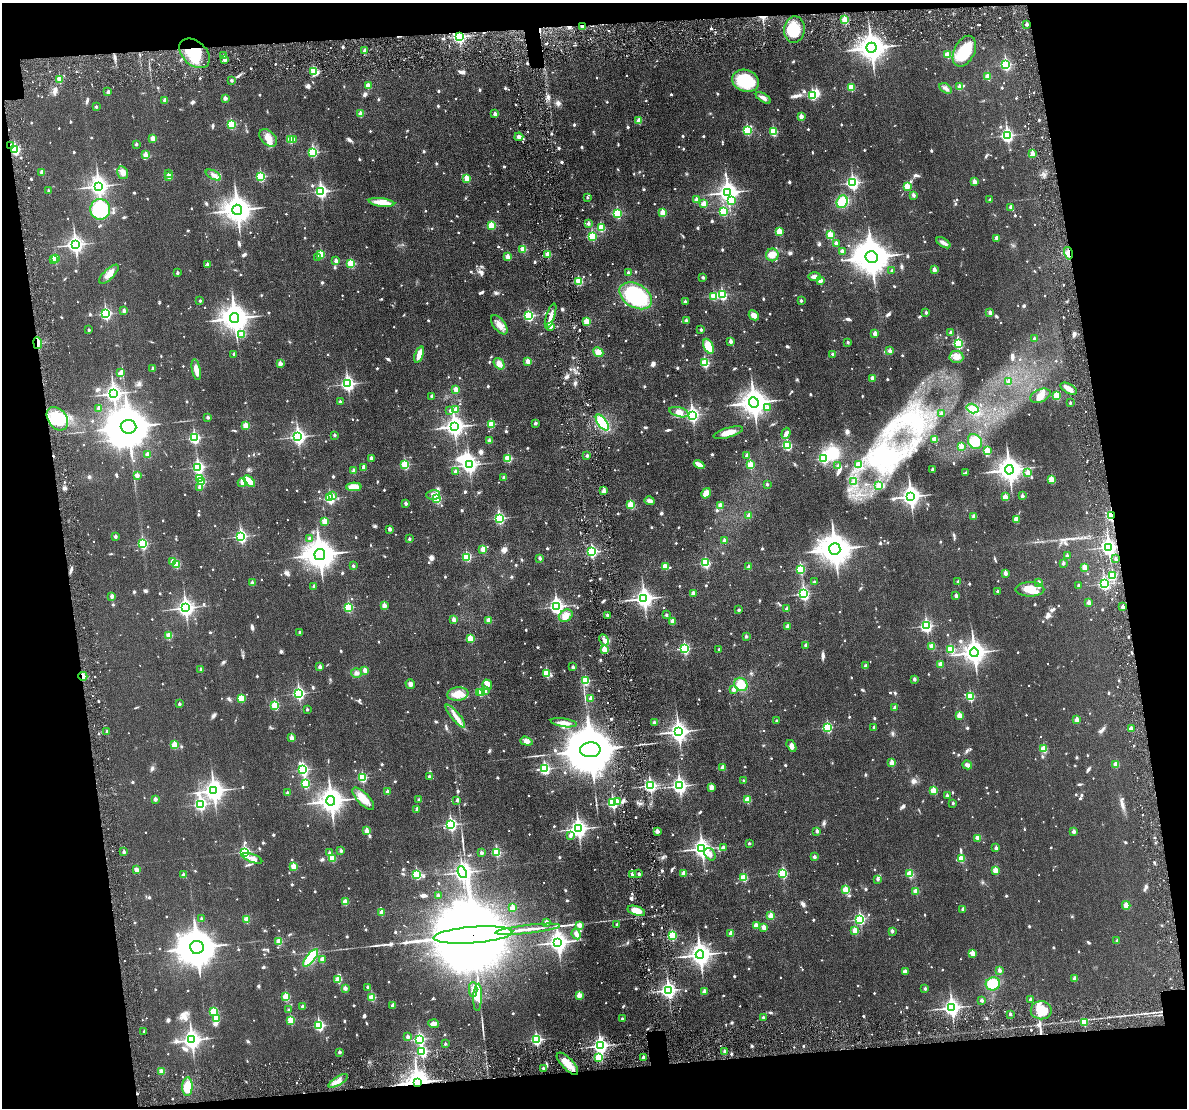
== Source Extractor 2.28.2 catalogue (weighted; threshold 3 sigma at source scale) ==
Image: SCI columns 30-4767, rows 160-4582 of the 4786 x 4824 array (HDU 1 of 3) = the unmasked area's bounding box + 8 px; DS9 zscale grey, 4 x 4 block average (1 PNG px = mean of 4 x 4 image px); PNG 1189 x 1110 px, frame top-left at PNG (2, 3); each listed source drawn as its Kron ellipse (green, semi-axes under 4 px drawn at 4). Shown black and unused: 17% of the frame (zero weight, under 3 of 6 exposures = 1% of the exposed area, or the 3 px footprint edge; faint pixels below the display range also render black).
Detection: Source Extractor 2.28.2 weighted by HDU 2 'WHT'. Background 0.0355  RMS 0.0047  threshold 0.019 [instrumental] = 3 sigma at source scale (4.09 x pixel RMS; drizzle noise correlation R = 1.36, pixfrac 0.8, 0.05/0.05 arcsec/px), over >= 5 px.
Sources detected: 1710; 16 too faint to see at this stretch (4 x 4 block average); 10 inside a brighter object's white glare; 8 cosmic-ray / hot-pixel residue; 1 long thin detection or spike segment (spike, bleed or trail) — neither listed nor drawn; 15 coinciding with a brighter row at this scale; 30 inside a brighter listed object's ellipse — not listed separately; of the other 1630, all 500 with FLUX_AUTO >= 8.88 (the completeness limit of this list) listed and drawn (1130 fainter detections not listed), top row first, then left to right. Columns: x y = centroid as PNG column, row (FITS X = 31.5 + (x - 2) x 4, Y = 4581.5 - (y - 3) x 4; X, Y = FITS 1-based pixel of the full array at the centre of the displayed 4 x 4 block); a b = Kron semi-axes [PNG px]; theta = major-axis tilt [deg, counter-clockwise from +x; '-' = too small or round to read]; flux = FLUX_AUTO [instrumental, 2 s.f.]
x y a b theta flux
845 20 2 2 - 130
1027 24 2 2 - 16
582 26 2 2 - 19
794 30 13 10 82 74
459 36 3 2 - 590
871 48 5 5 - 3800
365 51 2 2 - 25
964 51 16 10 64 91
195 53 18 12 -42 100
947 55 2 2 - 71
224 56 2 2 - 9.3
225 60 2 2 - 26
1006 65 3 2 - 340
314 71 2 2 - 130
988 77 2 2 - 73
59 79 2 2 - 65
231 81 2 2 - 11
745 81 14 11 -19 130
368 86 2 2 - 54
851 87 2 2 - 95
960 87 2 2 - 40
946 88 7 4 -32 9
108 92 2 2 - 19
812 95 3 2 - 210
225 98 2 2 - 23
763 98 8 3 -32 11
165 100 2 2 - 25
96 107 2 2 - 9.7
360 114 2 2 - 49
495 114 2 2 - 21
801 116 2 2 - 33
639 121 2 2 - 49
231 124 2 2 - 180
747 130 2 2 - 200
773 132 2 2 - 160
1007 135 3 2 - 580
519 137 4 4 - 11
153 138 2 2 - 46
268 138 10 6 -44 25
291 139 2 2 - 100
293 139 2 2 - 9.1
136 144 2 2 - 10
11 145 2 2 - 12
15 150 2 2 - 240
313 152 3 2 - 230
1033 153 2 2 - 31
146 155 2 2 - 55
42 172 2 2 - 32
123 173 6 5 - 14
168 174 2 2 - 11
213 175 8 4 -28 11
169 176 2 2 - 35
261 176 2 2 - 230
467 178 2 2 - 71
974 182 2 2 - 35
853 183 3 2 - 570
98 186 4 3 - 1400
907 186 2 2 - 69
48 191 2 2 - 11
321 191 3 2 - 540
728 192 4 4 - 1500
913 195 2 2 - 19
587 197 2 2 - 9.5
696 200 2 2 - 27
990 200 2 2 - 12
731 201 3 2 - 53
382 202 13 4 -7 38
842 202 6 5 - 63
704 204 2 2 - 73
1011 207 2 2 - 25
100 209 10 10 - 140
237 210 5 5 - 3800
723 211 2 2 - 190
617 213 3 2 - 210
663 213 2 2 - 75
588 223 2 2 - 13
491 226 2 2 - 110
601 228 2 2 - 120
779 232 2 2 - 78
830 235 2 2 - 110
592 236 2 2 - 200
997 238 2 2 - 35
836 243 2 2 - 25
943 243 8 3 -31 12
75 244 4 3 - 1100
523 249 2 2 - 85
842 251 2 2 - 20
1068 253 6 3 -77 9.9
321 254 2 2 - 79
548 254 2 2 - 81
772 255 6 6 - 26
318 257 2 2 - 12
508 257 2 2 - 44
872 257 6 6 - 8300
55 258 2 2 - 100
53 260 2 2 - 13
336 261 2 2 - 23
207 264 2 2 - 13
351 264 2 2 - 140
934 269 2 2 - 27
892 271 2 2 - 14
177 273 2 2 - 13
628 273 2 2 - 14
109 274 12 5 44 24
703 277 2 2 - 11
814 277 6 4 -1 13
820 280 2 2 - 39
579 281 2 2 - 150
722 294 3 2 - 250
636 296 17 11 -30 210
714 296 2 2 - 110
200 301 2 2 - 10
801 301 2 2 - 9.2
685 302 2 2 - 16
124 310 2 2 - 16
926 312 2 2 - 14
990 312 2 2 - 21
106 314 3 2 - 370
754 315 5 4 - 18
528 316 3 2 - 330
551 316 13 3 72 16
235 318 5 4 - 3900
587 321 2 2 - 93
686 321 2 2 - 20
499 325 11 5 -51 22
550 326 2 2 - 31
89 330 2 2 - 11
701 330 2 2 - 13
875 333 2 2 - 32
951 333 2 2 - 23
242 334 2 2 - 63
1034 339 2 2 - 15
731 341 2 2 - 25
848 342 2 2 - 11
38 343 6 3 -82 13
958 343 3 2 - 310
708 346 8 4 -66 54
890 351 2 2 - 29
598 352 5 4 - 18
234 354 2 2 - 9.9
419 354 8 3 70 34
833 354 2 2 - 8.9
956 357 7 6 - 15
528 362 2 2 - 43
705 363 2 2 - 210
280 364 2 2 - 35
499 364 6 4 -51 18
153 369 2 2 - 19
196 370 10 3 -78 27
120 373 4 3 - 9.5
872 378 2 2 - 34
1009 382 2 2 - 43
348 384 3 3 - 630
1069 389 9 4 -28 15
456 390 2 2 - 48
113 393 4 3 - 1100
432 396 2 2 - 17
1040 396 10 6 22 20
1056 396 2 2 - 140
340 402 2 2 - 11
754 402 5 4 - 3300
1070 403 2 2 - 9
99 408 2 2 - 23
767 408 2 2 - 20
973 409 6 4 -17 23
456 410 2 2 - 42
450 411 2 2 - 12
679 412 10 5 -15 22
942 413 2 2 - 13
692 415 3 3 - 680
208 417 2 2 - 14
57 419 13 9 -52 110
602 422 9 4 -55 110
535 423 2 2 - 17
491 424 2 2 - 91
246 426 2 2 - 82
128 427 8 7 - 15000
454 427 4 3 - 1500
728 433 15 5 16 29
786 433 6 4 70 8.9
335 435 2 2 - 9.5
298 437 3 3 - 800
194 438 3 2 - 340
935 439 2 2 - 75
489 440 2 2 - 17
975 441 8 6 -51 40
787 445 3 2 - 220
961 446 2 2 - 45
987 451 2 2 - 110
148 455 2 2 - 40
747 455 2 2 - 21
587 456 2 2 - 13
371 458 2 2 - 26
508 458 2 2 - 130
823 458 3 2 - 210
858 464 2 2 - 30
405 465 2 2 - 170
469 465 3 3 - 880
699 465 5 3 - 20
750 465 2 2 - 100
838 466 2 2 - 12
198 467 3 2 - 410
364 467 2 2 - 25
933 470 2 2 - 20
1009 470 4 4 - 2900
354 471 2 2 - 30
455 471 2 2 - 15
966 473 2 2 - 13
1028 473 2 2 - 54
137 475 2 2 - 23
199 478 2 2 - 80
504 478 2 2 - 19
1051 479 2 2 - 87
249 481 7 3 -47 58
201 482 2 2 - 130
854 482 2 2 - 16
242 483 4 2 - 17
767 484 2 2 - 11
879 485 2 2 - 18
200 487 2 2 - 25
354 487 8 4 2 44
604 491 2 2 - 25
706 493 5 3 - 25
433 495 6 5 - 13
332 496 2 2 - 9.7
911 496 4 3 - 1700
1022 496 2 2 - 21
1005 497 2 2 - 59
330 498 3 2 - 320
437 499 3 2 - 180
649 501 5 3 - 9.6
406 503 2 2 - 18
631 505 2 2 - 110
720 506 2 2 - 49
749 516 2 2 - 35
974 516 2 2 - 26
1111 516 2 2 - 210
499 518 3 2 - 350
1016 519 2 2 - 50
325 521 2 2 - 77
390 529 2 2 - 23
115 536 2 2 - 15
241 536 3 2 - 490
309 538 2 2 - 11
409 539 2 2 - 14
725 541 2 2 - 27
143 544 3 2 - 240
1108 547 3 3 - 900
483 549 2 2 - 60
835 549 6 5 - 5800
592 552 3 2 - 320
320 554 5 5 - 5000
1067 556 2 2 - 20
467 557 2 2 - 170
540 558 2 2 - 18
1115 559 2 2 - 9
172 562 2 2 - 36
706 563 2 2 - 230
1063 563 2 2 - 16
177 565 2 2 - 79
353 566 2 2 - 12
665 566 2 2 - 58
749 567 2 2 - 22
1084 567 4 3 - 10
800 569 2 2 - 180
1005 573 2 2 - 28
1112 575 2 2 - 150
814 582 2 2 - 9.1
958 582 2 2 - 12
1039 582 2 2 - 19
252 583 2 2 - 20
1104 584 3 2 - 420
314 586 2 2 - 17
1079 586 2 2 - 17
1030 589 14 7 0 33
997 591 2 2 - 10
693 593 2 2 - 34
804 594 3 2 - 440
112 596 2 2 - 23
956 596 2 2 - 20
644 598 4 3 - 1300
1089 603 2 2 - 31
384 606 2 2 - 41
556 606 3 3 - 670
348 607 2 2 - 200
1123 607 2 2 - 26
185 608 3 3 - 1100
787 609 2 2 - 21
739 610 2 2 - 12
607 615 2 2 - 11
666 615 2 2 - 12
566 616 7 5 32 19
454 619 2 2 - 35
488 620 2 2 - 42
673 621 2 2 - 35
788 626 2 2 - 26
926 626 3 2 - 450
300 632 2 2 - 10
169 635 2 2 - 80
746 636 2 2 - 13
470 639 2 2 - 100
604 640 6 3 -62 9
806 645 2 2 - 20
932 646 2 2 - 70
604 649 2 2 - 57
685 649 3 2 - 300
719 649 2 2 - 10
951 649 2 2 - 130
974 652 5 4 - 2400
940 664 2 2 - 43
866 666 2 2 - 21
320 667 2 2 - 23
573 667 2 2 - 12
201 669 2 2 - 10
365 670 2 2 - 31
356 673 5 4 - 8.9
546 673 2 2 - 140
83 676 4 3 - 16
914 679 2 2 - 17
585 681 2 2 - 150
410 684 5 4 - 9.3
741 684 7 6 - 45
487 685 5 4 - 9.1
733 690 2 2 - 21
485 691 2 2 - 13
482 692 2 2 - 30
299 693 3 2 - 490
480 693 2 2 - 61
458 694 10 6 7 36
970 697 2 2 - 180
241 698 2 2 - 100
591 698 2 2 - 39
179 704 2 2 - 13
275 705 2 2 - 150
895 707 2 2 - 14
307 709 2 2 - 9
959 715 2 2 - 54
455 716 14 4 -51 21
1077 720 2 2 - 39
777 721 2 2 - 11
564 723 13 3 -8 19
654 723 2 2 - 16
828 727 3 2 - 230
874 727 2 2 - 10
1131 729 2 2 - 37
107 731 2 2 - 9.1
678 732 4 3 - 1400
292 738 2 2 - 42
526 741 6 4 -19 13
174 745 2 2 - 99
791 746 6 4 -59 11
1044 749 2 2 - 100
590 750 10 7 2 26000
892 763 2 2 - 54
967 765 5 3 - 9.3
1116 765 2 2 - 56
723 768 2 2 - 33
544 769 3 2 - 340
303 770 3 2 - 370
429 777 2 2 - 11
362 778 2 2 - 210
743 781 2 2 - 9.5
305 784 2 2 - 160
650 786 3 2 - 470
679 786 3 3 - 770
711 787 4 3 - 15
933 790 2 2 - 94
214 791 4 3 - 1800
388 792 2 2 - 23
287 793 2 2 - 17
947 795 2 2 - 14
155 799 2 2 - 23
363 799 14 6 -46 36
419 800 2 2 - 13
457 800 2 2 - 12
748 800 2 2 - 85
331 801 5 4 - 3000
617 801 2 2 - 22
613 803 3 2 - 310
953 803 2 2 - 9.3
200 804 3 2 - 470
417 809 2 2 - 17
451 824 3 2 - 460
578 829 4 3 - 1200
367 831 2 2 - 46
657 831 2 2 - 29
817 831 2 2 - 14
1074 831 2 2 - 22
570 836 2 2 - 16
978 838 2 2 - 24
749 843 2 2 - 9.7
723 848 2 2 - 31
996 848 2 2 - 18
702 849 4 3 - 1300
341 851 2 2 - 16
124 852 2 2 - 16
244 852 3 2 - 300
496 852 2 2 - 160
329 853 2 2 - 14
481 853 2 2 - 18
710 854 7 5 -54 13
814 857 2 2 - 18
252 858 10 3 -21 14
332 858 2 2 - 69
961 859 2 2 - 110
293 866 2 2 - 75
137 870 3 2 - 16
995 870 2 2 - 66
462 872 6 3 -68 1200
684 873 2 2 - 42
783 873 3 2 - 220
417 874 2 2 - 200
632 874 2 2 - 36
639 874 2 2 - 16
910 874 2 2 - 120
183 875 2 2 - 21
744 878 2 2 - 150
878 879 2 2 - 12
846 890 2 2 - 130
916 891 2 2 - 60
438 895 2 2 - 16
345 902 2 2 - 70
1126 905 4 4 - 14
512 908 2 2 - 53
963 909 2 2 - 19
636 911 9 4 -17 42
382 913 2 2 - 46
771 916 2 2 - 65
201 919 2 2 - 16
246 919 2 2 - 65
860 919 3 2 - 330
546 922 2 2 - 25
617 924 2 2 - 11
579 925 2 2 - 32
756 925 2 2 - 45
764 927 2 2 - 36
528 929 32 2 6 34
855 931 2 2 - 64
892 931 2 2 - 14
731 933 2 2 - 47
576 934 5 3 - 14
473 935 39 8 4 130000
672 936 2 2 - 170
1117 941 2 2 - 16
279 942 2 2 - 81
558 942 4 3 - 1600
197 947 6 6 - 9900
973 953 2 2 - 44
700 955 4 4 - 2200
311 958 11 4 51 110
322 959 2 2 - 35
999 970 2 2 - 23
905 971 3 2 - 10
1075 978 2 2 - 28
338 979 2 2 - 99
993 984 7 6 - 72
368 987 2 2 - 11
345 988 2 2 - 22
473 989 7 3 89 12
925 989 2 2 - 11
668 990 3 3 - 730
704 992 2 2 - 15
579 995 2 2 - 55
286 997 2 2 - 130
372 997 2 2 - 110
478 997 13 2 88 140
1031 999 2 2 - 17
982 1000 2 2 - 17
302 1006 2 2 - 14
393 1006 2 2 - 33
952 1008 3 3 - 1100
288 1010 2 2 - 9.5
1041 1010 10 9 - 54
214 1012 2 2 - 110
1010 1014 2 2 - 11
763 1017 2 2 - 10
217 1018 2 2 - 85
622 1019 2 2 - 12
291 1020 2 2 - 100
1084 1023 2 2 - 76
433 1024 5 4 - 14
319 1026 3 2 - 290
144 1031 2 2 - 9.5
407 1037 2 2 - 17
419 1039 3 2 - 340
192 1040 4 3 - 1300
536 1040 3 2 - 360
445 1044 2 2 - 8.9
600 1046 3 3 - 940
725 1051 2 2 - 15
339 1052 2 2 - 14
422 1052 2 2 - 300
598 1057 2 2 - 120
643 1058 2 2 - 21
567 1064 14 5 -46 38
543 1068 2 2 - 10
161 1071 3 3 - 10
338 1081 11 4 30 23
417 1082 3 3 - 3000
187 1087 9 5 88 48
Overlapping masked pixels (flux is a lower limit): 10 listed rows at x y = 582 26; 459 36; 195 53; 11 145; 1068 253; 38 343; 1111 516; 83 676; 473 935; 417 1082
Diffuse or blended objects may show on this block-average render without a row.